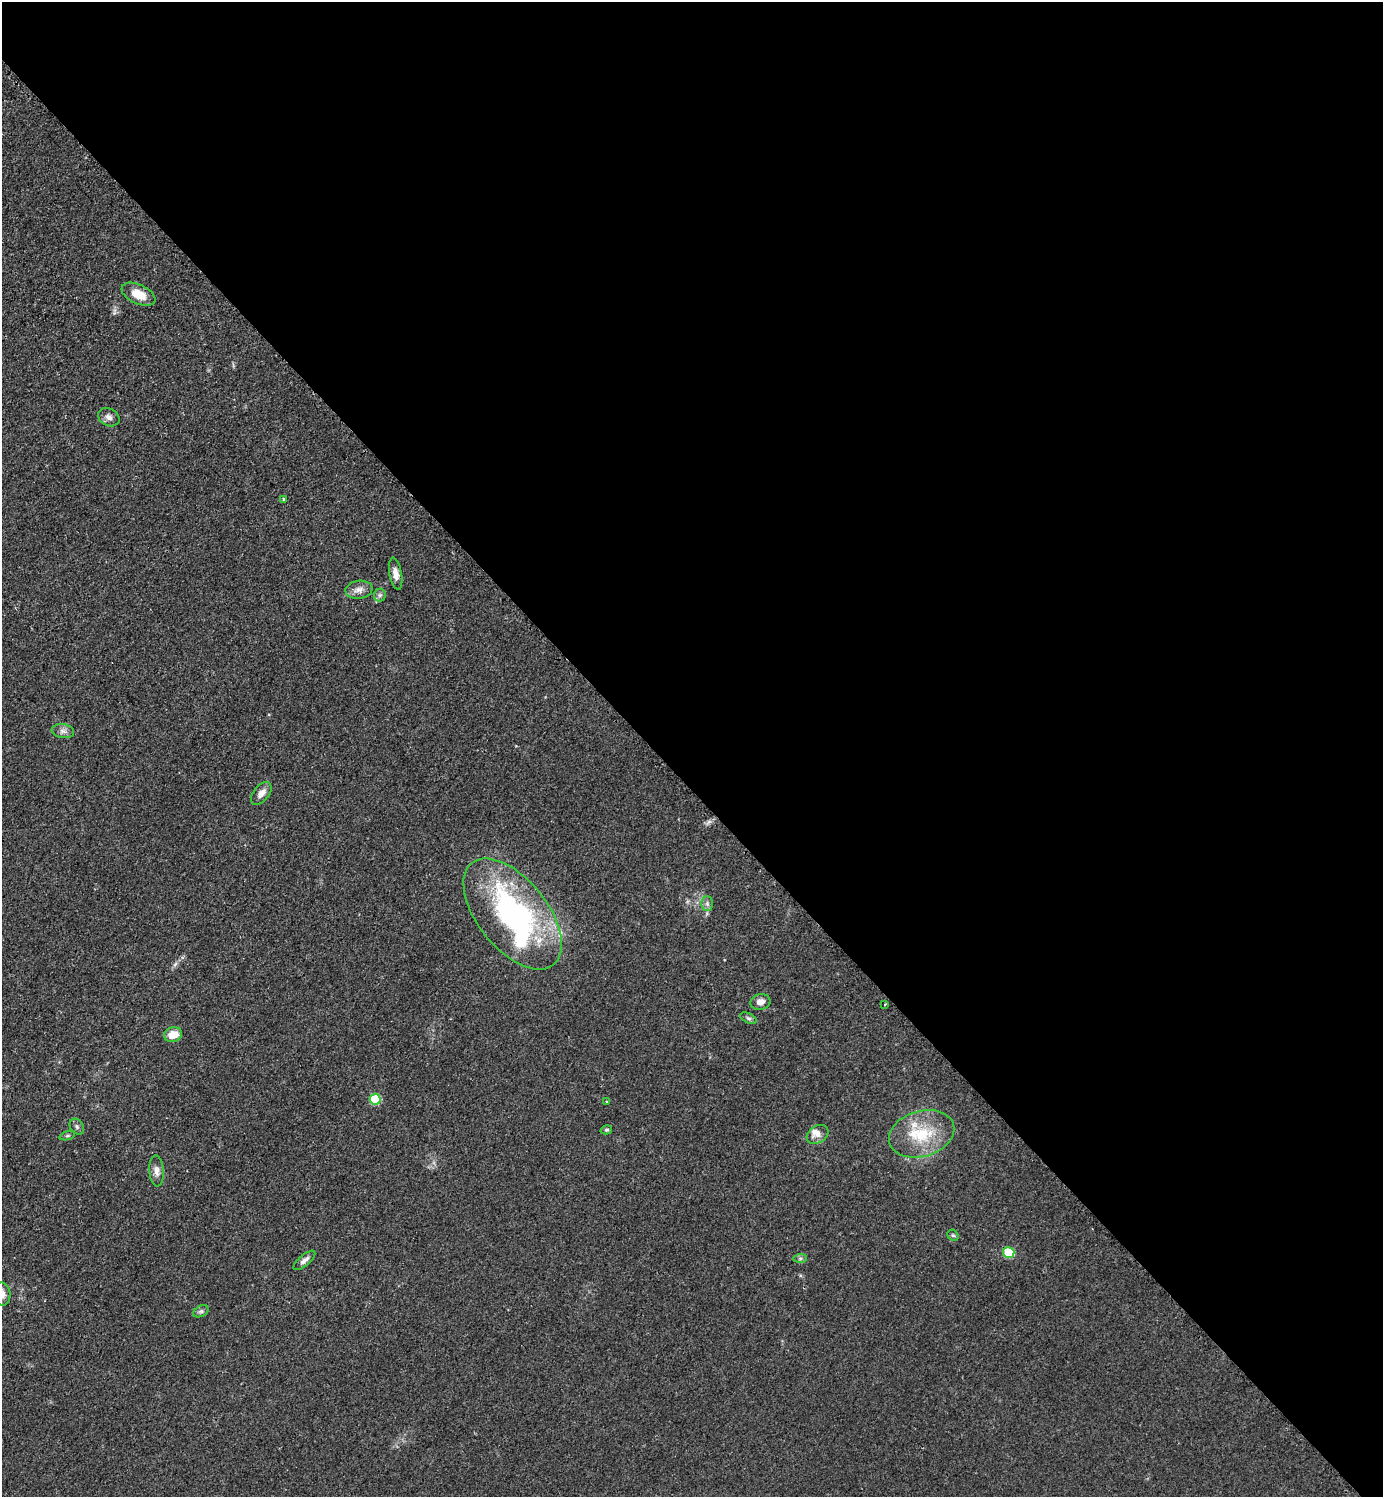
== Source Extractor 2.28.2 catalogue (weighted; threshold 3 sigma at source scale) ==
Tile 8 of 4 x 4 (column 4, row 2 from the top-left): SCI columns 4457-5837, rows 2999-4493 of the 6005 x 6005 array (HDU 1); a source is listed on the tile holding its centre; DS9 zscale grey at full resolution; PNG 1385 x 1499 px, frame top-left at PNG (2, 2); each listed source drawn as its Kron ellipse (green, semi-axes under 4 px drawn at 4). Shown black and unused: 53% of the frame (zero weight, under 2 of 3 exposures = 1% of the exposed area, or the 3 px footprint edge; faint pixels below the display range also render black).
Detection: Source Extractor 2.28.2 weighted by HDU 2 'WHT'; one run over the whole footprint, this tile lists its part. Background 0.0799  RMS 0.0075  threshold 0.0337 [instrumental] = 3 sigma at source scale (4.5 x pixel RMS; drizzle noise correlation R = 1.50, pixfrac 1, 0.05/0.05 arcsec/px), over >= 5 px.
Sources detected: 31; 3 inside a brighter listed object's ellipse — not listed separately; the other 28 listed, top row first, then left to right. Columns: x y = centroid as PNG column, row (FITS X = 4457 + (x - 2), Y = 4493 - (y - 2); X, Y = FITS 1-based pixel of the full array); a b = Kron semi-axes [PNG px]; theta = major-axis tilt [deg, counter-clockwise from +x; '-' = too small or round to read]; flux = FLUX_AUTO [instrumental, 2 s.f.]
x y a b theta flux
138 294 18 9 -25 14
109 417 11 8 -26 4
284 499 3 3 - 0.92
396 574 16 6 -80 5.7
359 590 13 9 9 5.1
380 595 6 6 - 1.8
63 731 11 6 -8 3.5
261 793 13 7 51 5.6
707 903 7 6 - 2.2
513 914 65 35 -51 180
760 1002 10 7 13 4.6
885 1004 3 2 - 0.73
748 1018 9 5 -26 1.8
173 1035 9 7 14 11
375 1099 5 5 - 37
607 1102 3 3 - 1.1
77 1127 8 6 -58 1.9
606 1130 6 4 15 1.2
818 1134 11 8 32 5.2
922 1134 33 23 17 36
67 1136 8 3 19 1.2
157 1171 15 7 -85 4.7
953 1235 6 5 - 1.2
1009 1253 5 5 - 36
800 1258 7 4 1 1.4
304 1260 13 5 40 3.4
2 1294 11 8 -84 4.4
201 1311 8 5 28 1.6
Isophote crosses this tile's border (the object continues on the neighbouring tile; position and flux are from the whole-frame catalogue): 1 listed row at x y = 2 1294